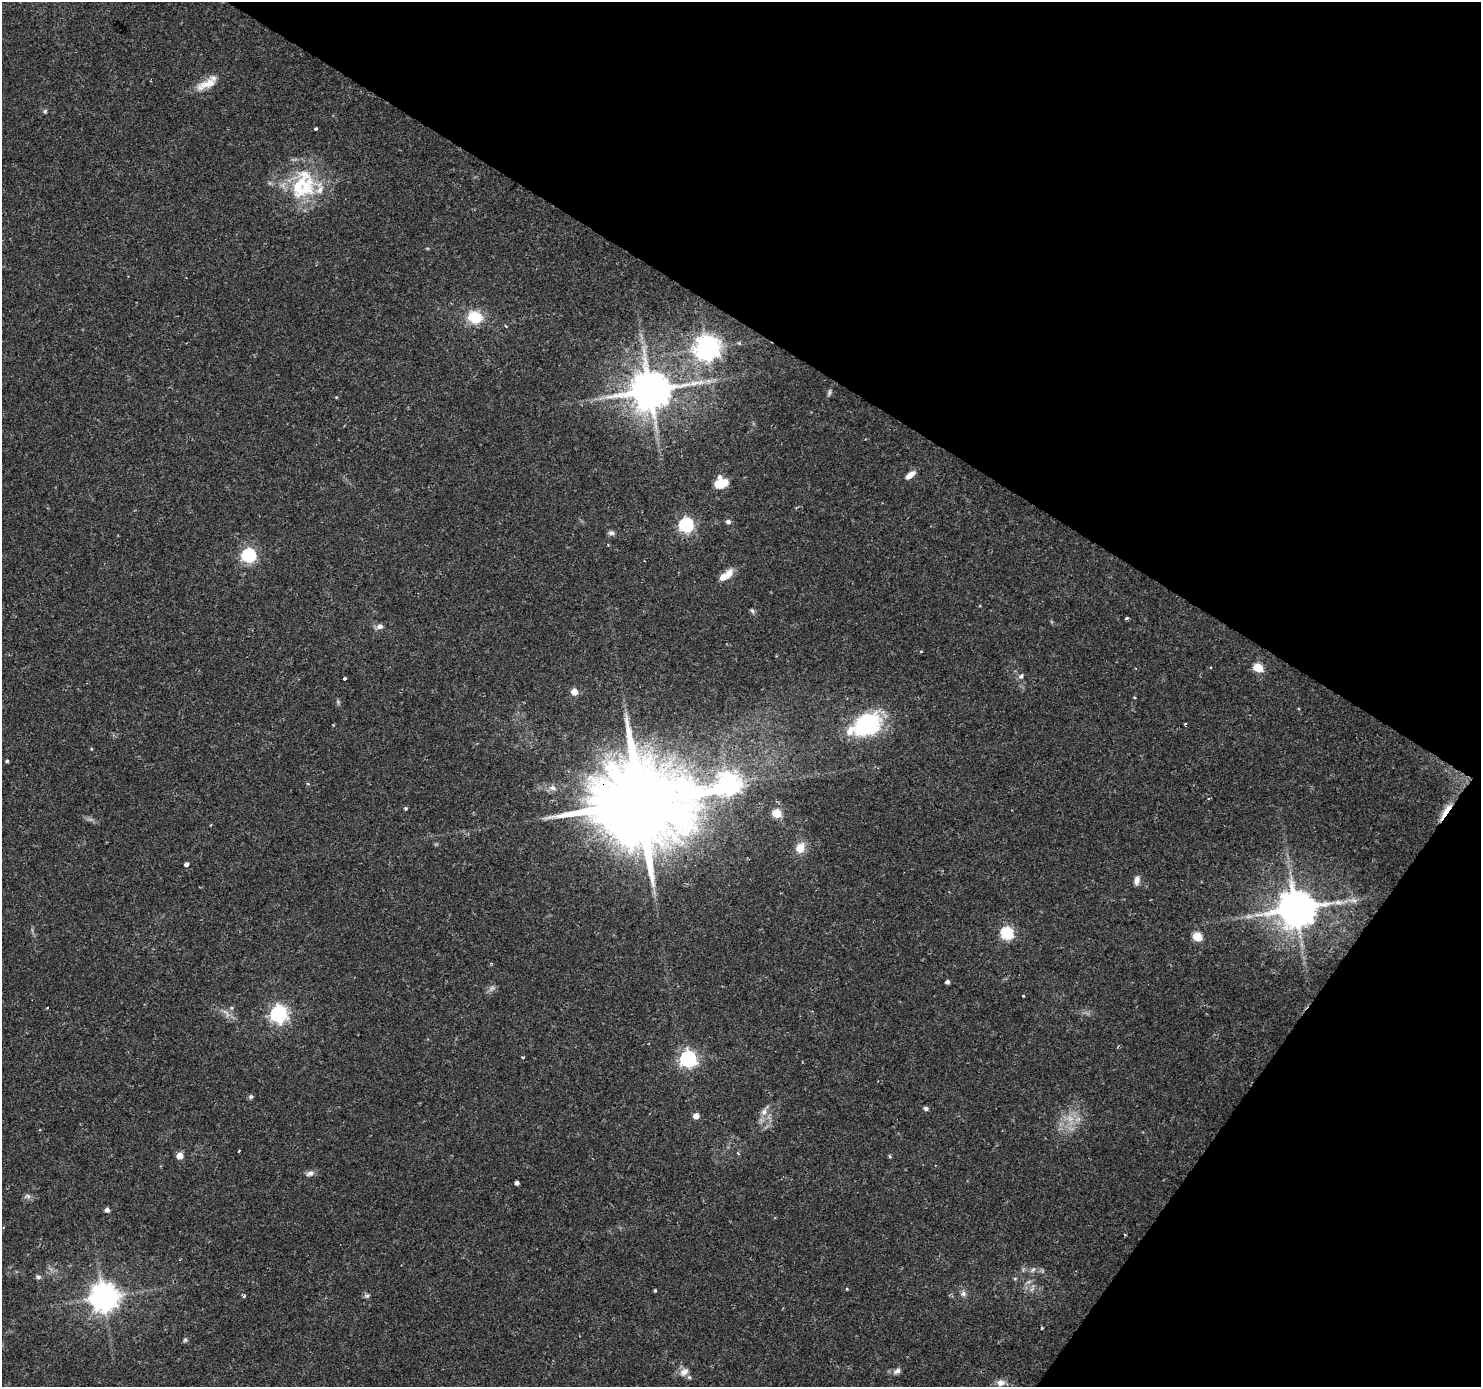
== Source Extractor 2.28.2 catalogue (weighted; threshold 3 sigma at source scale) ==
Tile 8 of 4 x 4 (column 4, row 2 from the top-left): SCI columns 4437-5915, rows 2957-4341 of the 5920 x 5979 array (HDU 1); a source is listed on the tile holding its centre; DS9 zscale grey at full resolution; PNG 1483 x 1389 px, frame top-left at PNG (2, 2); no overlay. Shown black and unused: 31% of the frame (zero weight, under 2 of 3 exposures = <1% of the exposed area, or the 3 px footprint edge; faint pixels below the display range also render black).
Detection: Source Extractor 2.28.2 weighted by HDU 2 'WHT'; one run over the whole footprint, this tile lists its part. Background 0.0376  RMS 0.0034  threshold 0.0153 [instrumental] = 3 sigma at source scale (4.5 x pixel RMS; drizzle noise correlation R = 1.50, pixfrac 1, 0.0396/0.0396 arcsec/px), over >= 5 px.
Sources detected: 88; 3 too faint to see at this stretch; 1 inside a brighter object's white glare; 1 cosmic-ray / hot-pixel residue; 1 long thin detection or spike segment (spike, bleed or trail) — not listed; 5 inside a brighter listed object's ellipse — not listed separately; the other 77 listed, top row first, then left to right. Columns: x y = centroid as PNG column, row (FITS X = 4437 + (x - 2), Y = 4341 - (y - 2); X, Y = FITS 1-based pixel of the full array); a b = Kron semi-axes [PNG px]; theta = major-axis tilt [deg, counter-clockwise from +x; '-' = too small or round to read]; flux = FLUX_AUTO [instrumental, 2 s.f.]
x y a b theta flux
207 84 29 10 22 5.7
45 111 6 5 - 0.52
316 129 3 3 - 0.74
306 185 34 28 -49 21
475 317 14 11 -17 12
505 326 4 3 - 0.35
739 343 5 4 - 0.41
707 348 8 8 - 320
708 381 8 6 -1 1.3
650 390 12 10 12 1300
829 392 8 5 70 0.73
910 475 11 6 37 2.8
721 484 13 8 13 6.8
728 522 7 5 2 0.98
686 525 6 6 - 71
611 533 8 6 -4 0.97
248 555 6 6 - 63
729 574 15 9 67 2.9
752 611 8 5 -62 0.62
1127 618 3 3 - 1.1
380 626 8 6 23 1.5
921 652 3 3 - 0.34
1258 667 6 5 - 16
1021 676 5 4 - 1.3
344 678 3 3 - 1.1
574 692 5 5 - 4.6
338 702 6 4 -48 0.55
868 722 45 21 34 28
1185 724 3 2 - 0.43
91 749 4 4 - 0.33
7 761 4 3 - 0.51
727 784 11 8 21 270
553 788 10 7 -13 1.6
1208 798 4 3 - 0.36
640 802 28 22 43 7600
405 808 4 3 - 0.6
1446 811 27 5 57 5.2
777 813 5 5 - 14
211 825 3 2 - 0.26
800 848 10 8 62 5.3
186 864 4 4 - 3.8
1137 880 11 6 81 1.9
1354 900 10 5 -20 1.3
1338 902 12 6 0 1.7
1296 909 11 10 - 1100
1007 933 6 6 - 40
1197 937 5 5 - 16
947 982 5 4 - 0.82
1023 996 2 2 - 0.32
231 1008 5 5 - 0.56
226 1013 18 6 -49 2.2
278 1014 7 7 - 130
688 1059 7 7 - 110
251 1097 6 5 - 0.71
926 1108 6 5 - 0.8
764 1112 11 8 68 2.1
696 1116 5 5 - 3
180 1156 5 5 - 5.3
890 1156 6 4 -31 0.42
310 1173 10 6 25 1.5
517 1183 4 4 - 1.2
27 1196 10 6 -6 1.1
107 1210 5 5 - 1.3
1033 1270 9 5 62 0.9
38 1277 8 5 -8 0.82
1032 1288 13 4 69 1.1
847 1289 4 3 - 0.25
655 1290 4 3 - 0.4
963 1293 9 7 -83 1.2
367 1295 8 6 23 0.8
244 1296 3 3 - 0.58
104 1297 9 8 - 460
1041 1328 4 3 - 0.37
185 1340 6 5 - 0.6
897 1371 9 6 35 1.4
684 1372 14 10 40 2.6
1001 1383 11 9 2 2.2
Overlapping masked pixels (flux is a lower limit): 3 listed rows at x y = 727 784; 640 802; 1446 811